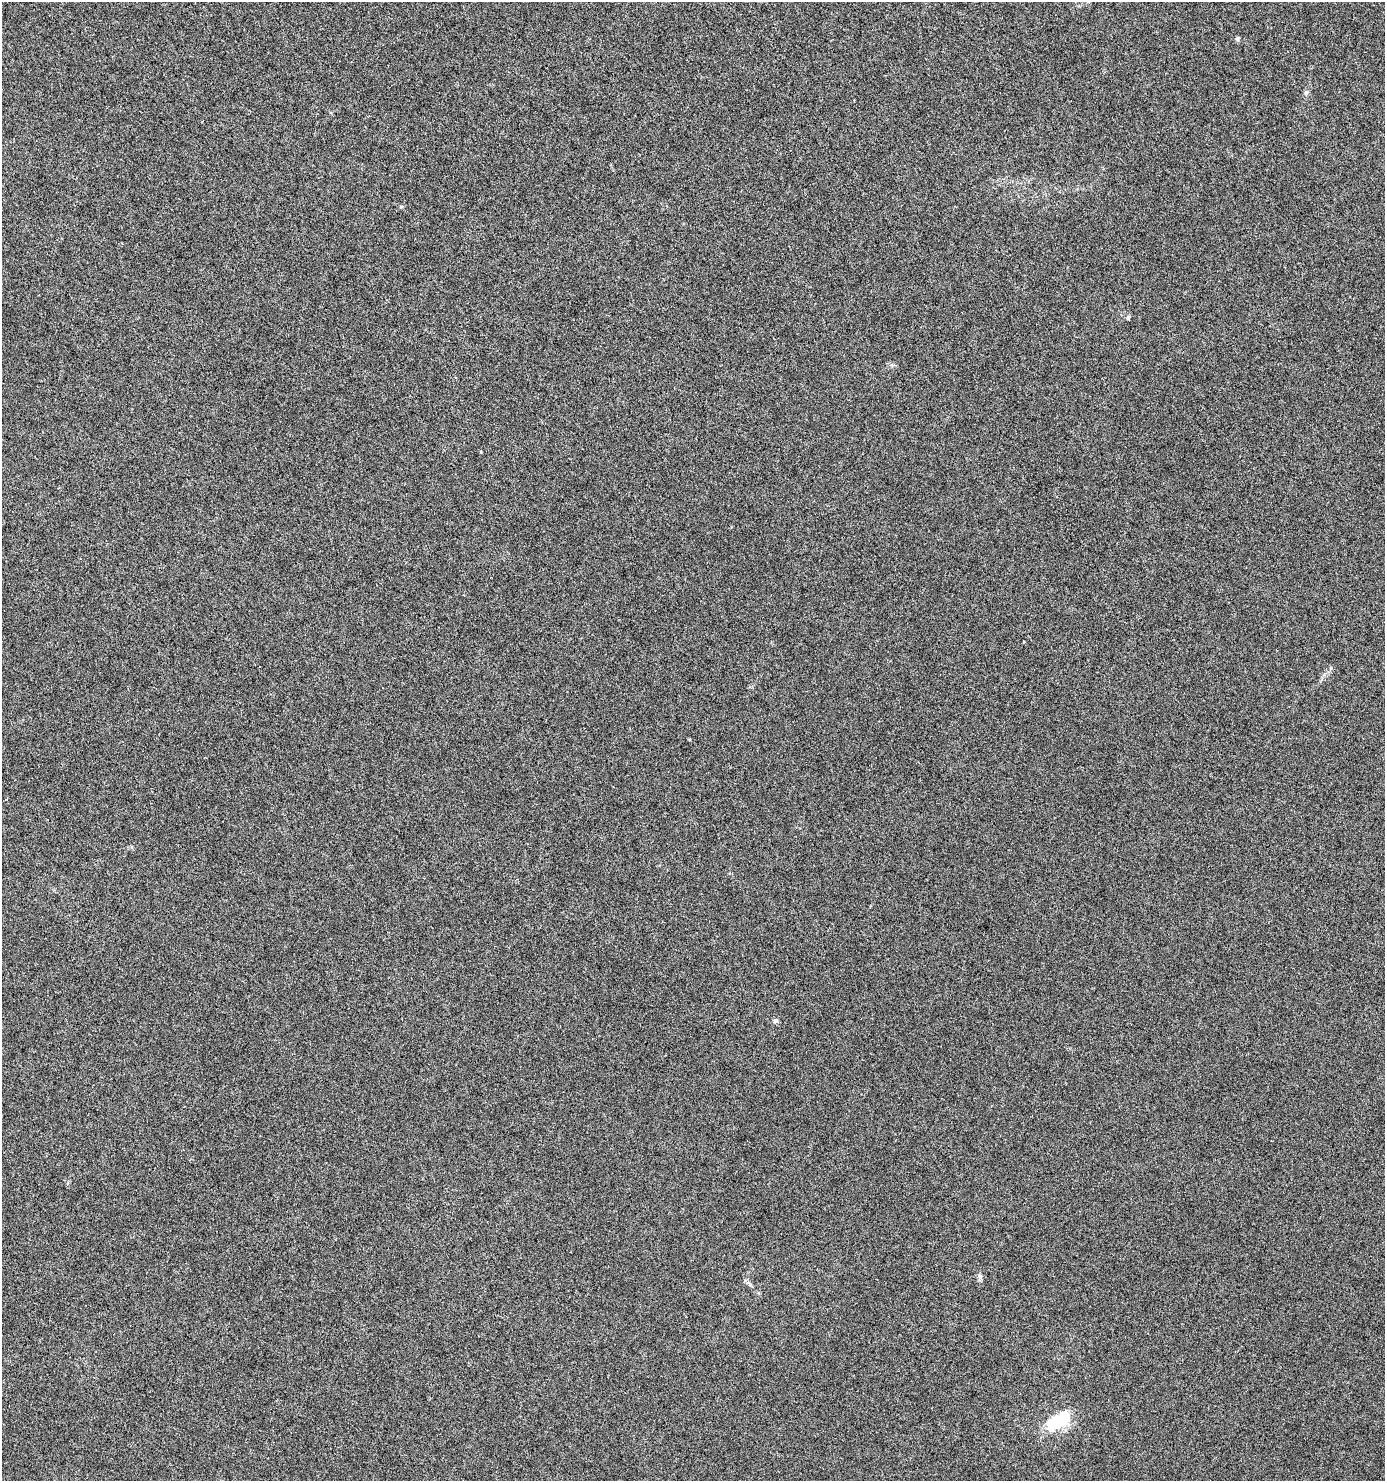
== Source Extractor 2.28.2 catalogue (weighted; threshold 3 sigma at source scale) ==
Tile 11 of 4 x 4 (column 3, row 3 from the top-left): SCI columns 2952-4334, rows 1481-2959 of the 5840 x 5920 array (HDU 1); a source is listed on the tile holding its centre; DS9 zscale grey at full resolution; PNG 1387 x 1483 px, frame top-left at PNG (2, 2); no overlay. Nothing masked; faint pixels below the display range render black.
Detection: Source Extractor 2.28.2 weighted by HDU 2 'WHT'; one run over the whole footprint, this tile lists its part. Background 9.40e-04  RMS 0.0014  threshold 0.00576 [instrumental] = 3 sigma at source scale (4.09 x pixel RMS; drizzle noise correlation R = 1.36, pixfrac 0.8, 0.0396/0.0396 arcsec/px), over >= 5 px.
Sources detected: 6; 1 inside a brighter object's white glare — not listed; the other 5 listed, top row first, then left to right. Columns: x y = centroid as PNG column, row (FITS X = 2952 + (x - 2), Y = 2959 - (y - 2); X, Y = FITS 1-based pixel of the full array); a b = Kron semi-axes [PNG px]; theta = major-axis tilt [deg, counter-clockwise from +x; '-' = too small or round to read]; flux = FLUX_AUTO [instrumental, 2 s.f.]
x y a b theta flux
1237 39 7 5 73 0.19
1306 92 7 6 - 0.32
1128 318 5 5 - 0.28
775 1021 6 6 - 0.35
1057 1422 28 16 25 5.1